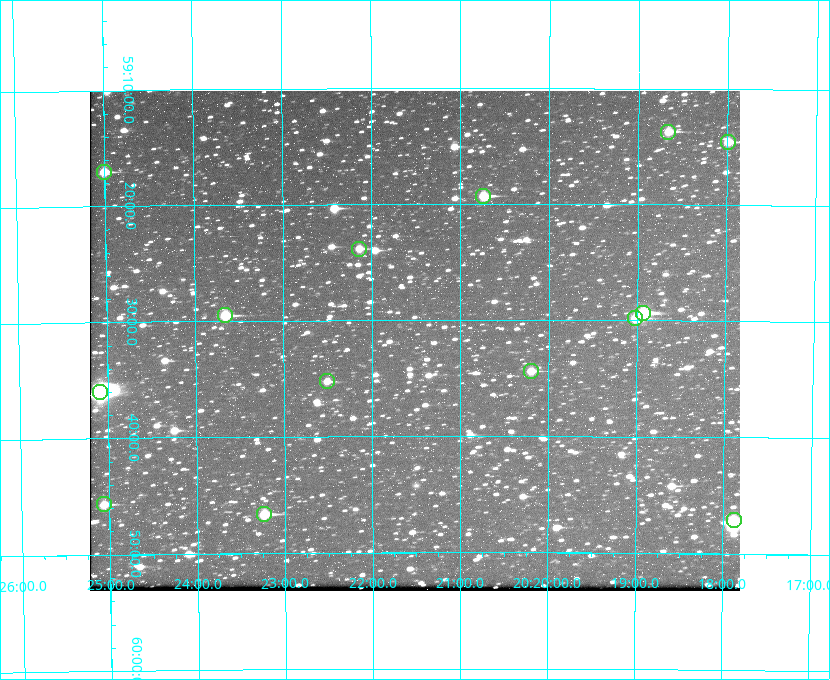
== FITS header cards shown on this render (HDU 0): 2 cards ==
NAXIS1  =                  650 / Width of table row in bytes
NAXIS2  =                  500 / Number of rows in table

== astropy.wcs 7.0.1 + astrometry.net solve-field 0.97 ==
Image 650 x 500 px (HDU 0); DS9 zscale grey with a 90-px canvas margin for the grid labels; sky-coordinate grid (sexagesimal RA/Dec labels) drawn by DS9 from the SOLVED WCS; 14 Tycho-2 reference stars matched to detected sources circled (green)
Header WCS: none
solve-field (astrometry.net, Tycho-2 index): SOLVED blind (the file carries no WCS)
Solved WCS: RA---TAN-SIP/DEC--TAN-SIP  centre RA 20:21:31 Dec +59:32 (305.38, +59.53 deg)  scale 5.17 arcsec/px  FOV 56.0' x 43.1'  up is -180 deg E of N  parity flipped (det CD > 0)
(file carries no celestial WCS; the grid is the blind solution)
Tycho-2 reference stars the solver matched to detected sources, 14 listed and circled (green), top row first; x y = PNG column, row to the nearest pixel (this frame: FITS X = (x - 90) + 1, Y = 500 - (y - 91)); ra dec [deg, ICRS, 3 dp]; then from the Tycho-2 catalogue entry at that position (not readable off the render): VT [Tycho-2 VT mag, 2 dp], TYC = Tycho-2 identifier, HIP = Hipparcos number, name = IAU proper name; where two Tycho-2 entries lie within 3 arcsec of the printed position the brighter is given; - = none
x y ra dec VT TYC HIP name
668 132 304.666 +59.228 9.63 3949-1325-1 - -
728 142 304.498 +59.243 9.91 3949-663-1 - -
104 172 306.252 +59.284 9.41 3949-1643-1 - -
483 196 305.185 +59.322 8.95 3949-1869-1 - -
359 249 305.535 +59.397 10.37 3949-1383-1 - -
643 313 304.733 +59.490 8.93 3949-1451-1 - -
225 315 305.915 +59.492 9.25 3949-1149-1 - -
635 318 304.755 +59.496 9.37 3949-615-1 - -
531 371 305.049 +59.573 10.18 3949-1099-1 - -
327 381 305.628 +59.588 10.19 3949-1517-1 - -
100 392 306.271 +59.600 6.45 3949-2016-1 100714 -
104 504 306.265 +59.761 9.71 3949-555-1 - -
264 514 305.808 +59.778 8.73 3949-715-1 100545 -
734 520 304.470 +59.785 9.54 3949-1615-1 - -